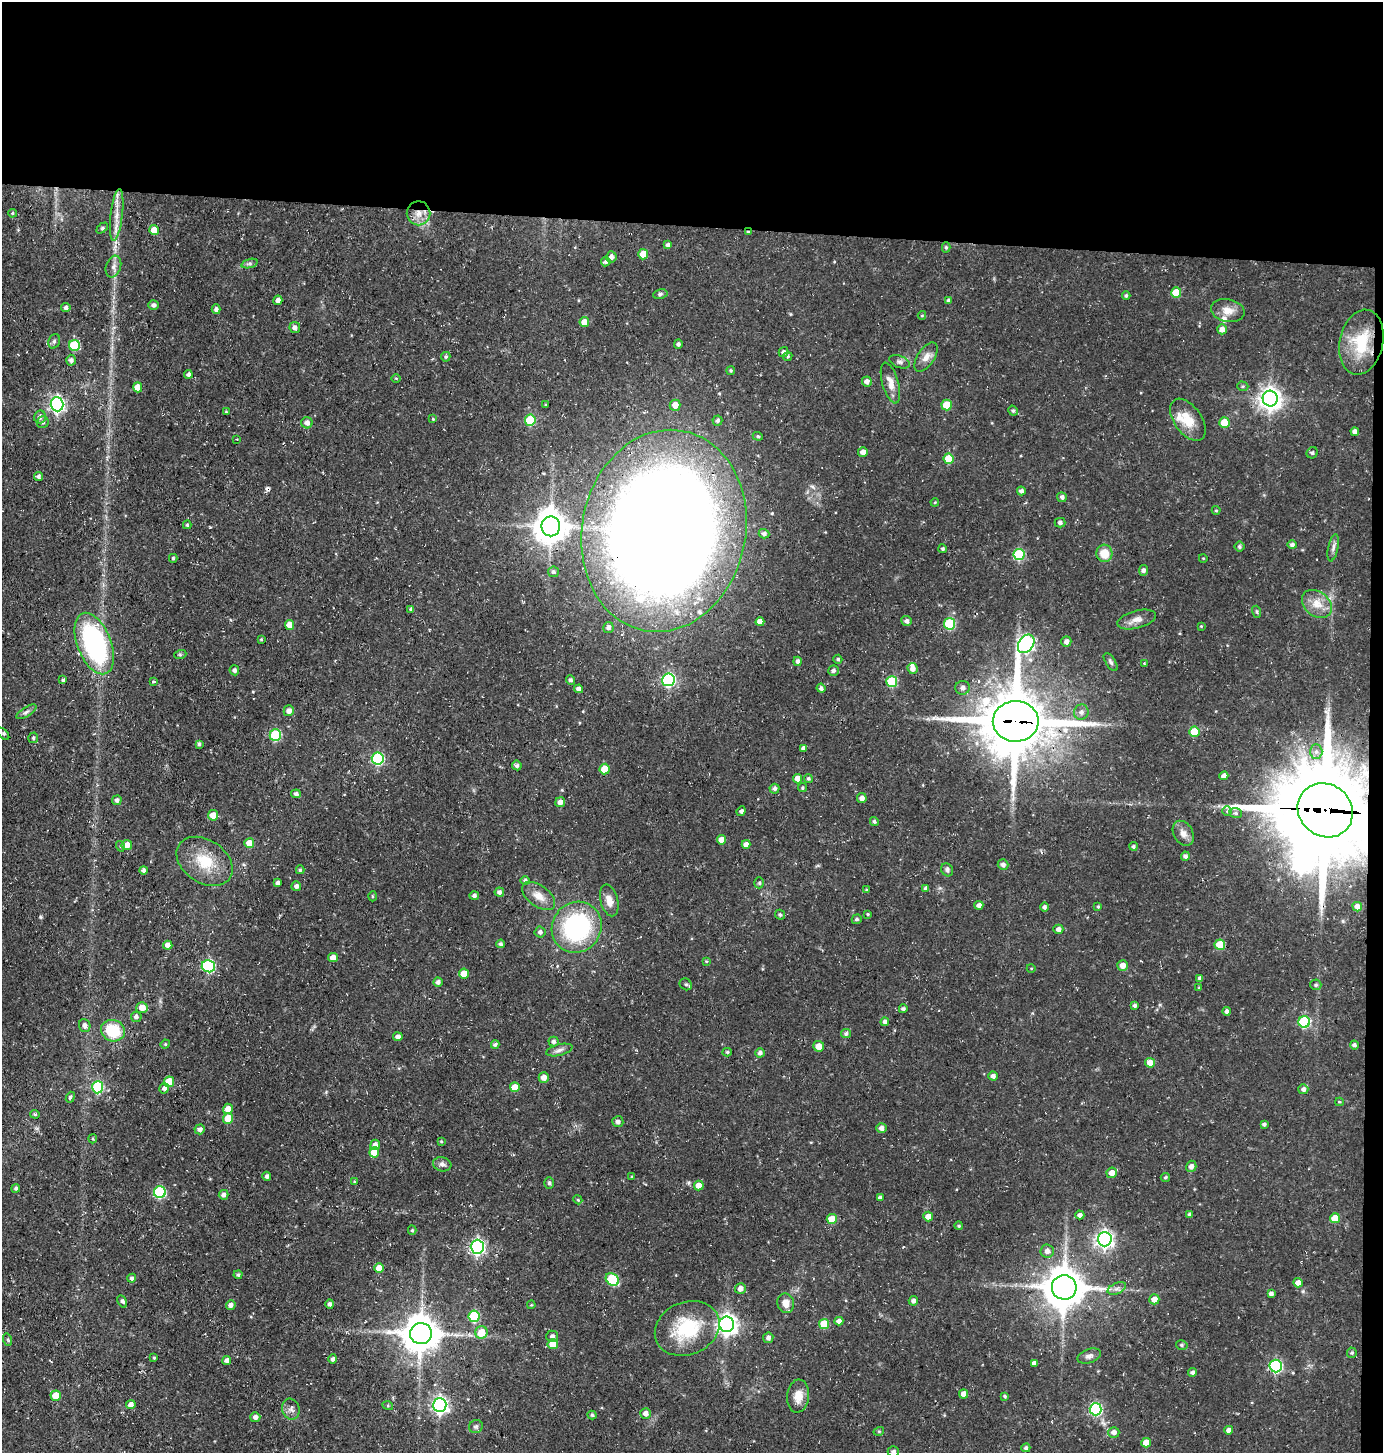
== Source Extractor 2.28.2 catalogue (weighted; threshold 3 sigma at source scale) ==
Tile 3 of 3 x 3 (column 3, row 1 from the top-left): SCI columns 2901-4281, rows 2904-4354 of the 4385 x 4355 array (HDU 1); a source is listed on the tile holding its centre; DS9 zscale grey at full resolution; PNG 1385 x 1455 px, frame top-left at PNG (2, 2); each listed source drawn as its Kron ellipse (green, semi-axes under 4 px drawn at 4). Shown black and unused: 16% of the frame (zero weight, under 3 of 4 exposures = <1% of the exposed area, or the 3 px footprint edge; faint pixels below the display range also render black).
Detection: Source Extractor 2.28.2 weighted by HDU 2 'WHT'; one run over the whole footprint, this tile lists its part. Background 0.0696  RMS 0.0056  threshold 0.0251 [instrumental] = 3 sigma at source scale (4.5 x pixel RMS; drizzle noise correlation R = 1.50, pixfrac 1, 0.05/0.05 arcsec/px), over >= 5 px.
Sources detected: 320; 3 inside a brighter object's white glare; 1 cosmic-ray / hot-pixel residue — neither listed nor drawn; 6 inside a brighter listed object's ellipse — not listed separately; the other 310 listed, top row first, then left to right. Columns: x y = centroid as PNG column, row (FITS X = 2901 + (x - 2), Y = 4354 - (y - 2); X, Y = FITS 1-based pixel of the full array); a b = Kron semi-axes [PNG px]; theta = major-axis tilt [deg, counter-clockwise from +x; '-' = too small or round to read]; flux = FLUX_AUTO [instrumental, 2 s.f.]
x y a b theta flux
12 213 4 3 - 0.73
419 213 12 12 - 6.4
117 215 26 6 83 6.4
102 228 6 4 45 1.1
154 230 5 4 - 7.7
748 232 4 3 - 0.64
668 245 4 4 - 1.8
946 247 5 4 - 1
643 254 5 5 - 12
611 257 6 5 - 2.4
606 262 5 4 - 1.5
250 263 8 3 19 1.2
113 266 11 7 71 2.7
1176 293 5 5 - 13
660 294 7 5 11 1.1
1126 295 4 3 - 0.98
278 300 5 4 - 2.2
949 300 4 4 - 1.2
153 305 5 5 - 1.7
66 308 4 4 - 1.8
216 309 5 4 - 1.6
1228 311 17 11 -10 6.2
922 315 4 4 - 0.57
584 322 5 5 - 6.5
295 328 5 5 - 2.2
1222 329 5 4 - 3.6
54 341 7 5 69 1.4
1361 342 33 21 78 27
678 344 4 4 - 1.3
74 345 5 5 - 33
784 352 5 5 - 1.8
788 356 5 4 - 0.87
446 357 5 5 - 0.92
926 357 17 8 57 4.3
71 360 5 5 - 2
900 362 11 6 -20 1.9
731 370 4 4 - 0.8
188 374 4 4 - 1.7
396 378 5 3 - 0.46
867 382 5 5 - 2.5
890 383 21 8 -74 5.4
1243 386 5 4 - 0.86
138 387 5 4 - 6
1270 399 8 7 - 440
57 404 7 6 - 150
546 405 3 3 - 0.63
675 405 5 5 - 4.5
947 405 5 5 - 13
1013 411 5 4 - 1
226 412 3 3 - 0.52
40 417 6 6 - 2.1
433 419 4 3 - 0.5
530 420 5 5 - 23
1188 420 24 13 -55 11
717 421 5 5 - 1.6
43 422 6 5 - 1.3
307 423 6 5 - 2.7
1224 423 5 5 - 11
1355 432 4 4 - 2.5
758 436 5 4 - 0.81
237 439 2 2 - 0.4
863 452 5 4 - 3.2
1312 453 6 5 - 1.2
948 459 5 5 - 13
38 476 4 4 - 1.2
1021 491 4 4 - 1.7
1062 497 5 4 - 1.6
935 502 4 3 - 0.52
1216 510 4 4 - 0.65
1060 523 5 4 - 1.3
187 525 4 3 - 0.79
551 526 10 9 - 1000
664 531 102 82 79 1500
764 534 5 4 - 1.7
1292 545 4 4 - 1.7
1239 546 5 5 - 0.89
1333 548 14 5 78 2.2
943 549 4 4 - 0.97
1104 553 8 8 - 9.5
1019 554 5 5 - 36
173 558 4 4 - 0.78
1203 558 4 3 - 0.4
1143 570 5 4 - 1.6
553 572 5 5 - 1.2
1317 604 16 12 -39 8
411 609 4 4 - 1.2
1257 612 6 4 -72 0.76
1137 620 20 9 15 4.7
906 621 5 5 - 1.9
760 622 4 4 - 3.4
950 624 5 5 - 37
289 625 5 5 - 5.9
1201 626 3 3 - 0.46
608 627 5 5 - 1.8
261 639 4 3 - 0.64
1066 641 5 5 - 2.3
94 644 32 17 -68 96
1026 644 10 7 56 130
180 655 6 4 19 0.72
838 659 4 4 - 0.94
798 661 4 4 - 1.5
1111 662 10 5 -56 1.4
1144 663 3 3 - 0.52
913 669 6 5 - 3.1
234 670 5 5 - 1.7
833 670 5 5 - 1.5
63 680 4 3 - 0.9
570 680 5 4 - 1.4
668 680 6 6 - 87
154 682 4 3 - 0.85
892 682 5 5 - 29
821 688 4 4 - 1.4
963 688 7 7 - 2.3
579 689 4 4 - 2.5
289 711 5 5 - 2.7
26 712 11 4 32 1.7
1081 712 8 7 - 2.4
1016 721 23 20 0 3900
1194 732 5 5 - 11
3 734 7 3 -46 0.75
275 735 6 6 - 36
33 738 5 5 - 1.2
199 744 3 3 - 1.1
803 748 4 4 - 1.8
1316 752 7 6 - 2.2
378 759 6 6 - 58
517 765 5 4 - 1.4
605 769 5 5 - 9.9
1224 776 4 4 - 2.9
808 778 4 4 - 1
797 779 4 4 - 5.1
802 788 4 4 - 0.77
774 789 5 5 - 1.7
296 794 5 4 - 1.6
862 798 5 5 - 2.5
117 800 5 4 - 1.8
560 802 5 4 - 2.8
1325 810 29 26 -40 7500
741 811 5 4 - 1.3
1227 811 4 4 - 0.65
1236 813 6 5 - 1.1
213 815 5 5 - 6.6
874 821 5 4 - 1
1183 833 13 9 -60 3.6
721 840 5 4 - 3.8
249 843 5 5 - 5.6
746 844 4 4 - 2.5
127 845 5 5 - 5.2
120 846 5 3 - 0.58
1133 846 4 4 - 1.1
1185 856 4 4 - 1.5
205 861 30 21 -34 19
1003 865 5 5 - 2.1
144 870 4 4 - 1.8
300 870 4 4 - 0.88
947 870 7 5 -58 1.6
525 881 5 4 - 1.5
278 883 4 3 - 1.5
759 883 5 5 - 0.92
296 886 5 5 - 1.9
926 888 4 4 - 1.7
866 890 4 4 - 0.62
499 892 4 4 - 1.7
372 896 5 3 - 0.63
474 896 5 4 - 1.6
539 896 19 10 -36 6.5
609 900 16 8 -75 5.6
979 905 5 4 - 2.5
1044 907 4 4 - 1.4
1098 907 4 3 - 0.69
1357 907 5 4 - 2.8
868 914 4 4 - 0.57
780 915 5 4 - 1.1
857 919 5 4 - 1.1
577 927 26 24 54 77
1058 929 5 4 - 2.5
540 932 5 5 - 1.8
500 944 4 4 - 1.2
168 945 4 4 - 3.1
1220 945 5 5 - 16
333 957 5 4 - 4.7
706 961 4 3 - 0.59
1122 965 5 5 - 4.4
208 966 7 6 - 65
1031 968 4 3 - 0.44
464 973 5 5 - 8.2
1200 978 4 3 - 1.6
438 982 4 4 - 1.8
686 984 6 5 - 1.2
1316 985 6 5 - 1.1
1199 988 4 3 - 0.62
1135 1005 4 4 - 1.3
142 1008 5 5 - 5.5
903 1009 4 3 - 1.4
1227 1011 4 4 - 1.6
136 1017 5 5 - 1.9
885 1022 4 4 - 2
1304 1022 6 5 - 47
85 1026 7 5 -69 2.6
113 1031 12 10 -22 20
846 1033 5 4 - 1.4
398 1037 5 4 - 2.1
553 1042 5 5 - 1.6
165 1044 5 4 - 0.7
495 1044 4 4 - 1.4
1354 1045 4 4 - 1.6
819 1046 5 5 - 6.3
559 1050 13 5 15 2.3
727 1052 4 4 - 0.85
760 1053 4 4 - 2
1150 1063 5 5 - 4.9
993 1076 4 4 - 2.1
544 1078 5 5 - 4
169 1082 5 5 - 15
98 1087 6 5 - 41
515 1087 5 5 - 8.1
164 1088 5 5 - 2.2
1303 1089 5 5 - 2
70 1097 5 4 - 1
1339 1102 4 3 - 0.69
228 1109 5 5 - 4.2
35 1114 5 4 - 0.84
228 1119 5 5 - 12
618 1122 5 5 - 1.8
1264 1124 4 3 - 1.2
881 1128 5 5 - 2.7
200 1129 5 5 - 1.8
93 1139 4 3 - 0.62
441 1141 4 4 - 0.55
375 1145 5 5 - 2.9
374 1152 5 5 - 11
442 1164 9 7 -15 2.2
1191 1166 6 5 - 2.6
1112 1173 5 5 - 4.3
267 1176 4 4 - 1.3
632 1177 3 3 - 0.61
1165 1177 4 4 - 0.9
354 1181 4 3 - 0.6
549 1183 6 5 - 0.95
699 1185 5 5 - 4.7
16 1188 4 4 - 1.1
160 1192 6 6 - 53
224 1195 5 5 - 2.1
880 1198 4 4 - 1.9
578 1200 4 3 - 0.57
1189 1214 4 4 - 1.1
1080 1215 4 4 - 2.2
928 1217 5 5 - 4.5
1335 1218 5 5 - 11
832 1219 5 5 - 12
959 1226 4 3 - 0.66
412 1230 4 4 - 0.86
1105 1239 7 7 - 200
477 1247 7 6 - 140
1047 1251 6 6 - 2.8
379 1268 5 4 - 5.9
238 1275 4 4 - 1
132 1278 4 4 - 1.3
612 1279 7 5 -38 36
1298 1283 4 4 - 3.9
1064 1287 12 12 - 1600
740 1288 6 5 - 2.9
1117 1288 10 5 24 2.1
1271 1294 4 4 - 1.9
1154 1299 5 5 - 4.4
122 1301 6 4 -62 1.2
913 1301 4 4 - 2
786 1303 10 8 -70 5.1
330 1304 5 4 - 1.5
231 1305 5 4 - 2.2
531 1305 4 3 - 0.51
474 1316 6 5 - 33
839 1321 4 4 - 2.5
727 1324 8 7 - 300
824 1324 5 5 - 15
687 1328 33 26 23 37
481 1332 6 6 - 9.8
421 1333 11 10 - 1300
552 1336 6 5 - 1.7
768 1338 5 5 - 2.2
8 1340 6 4 -72 0.69
553 1344 5 5 - 8.6
1182 1345 6 4 -15 0.96
1352 1353 5 5 - 1
1089 1356 12 7 19 2.3
154 1358 3 3 - 0.64
333 1359 4 4 - 1.6
227 1360 4 4 - 2.5
1034 1363 4 4 - 2.1
1276 1366 6 6 - 73
1192 1372 4 4 - 1.7
964 1394 4 4 - 4.3
56 1396 5 5 - 8.8
798 1396 17 11 84 6.8
1005 1396 3 3 - 0.81
131 1405 5 4 - 3.4
440 1405 7 6 - 180
388 1406 5 3 - 0.63
291 1409 10 8 -70 2.6
1096 1409 6 6 - 76
646 1413 5 5 - 3.3
592 1415 4 4 - 0.83
255 1417 5 5 - 2.4
476 1427 7 6 - 1.3
1229 1430 4 4 - 2.8
879 1431 5 3 - 0.58
1114 1432 6 5 - 2.4
1146 1443 5 4 - 5.7
1026 1448 4 4 - 1.5
893 1451 5 5 - 1.7
Overlapping masked pixels (flux is a lower limit): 5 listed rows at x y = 419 213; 748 232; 664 531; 1016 721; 1325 810
Isophote crosses this tile's border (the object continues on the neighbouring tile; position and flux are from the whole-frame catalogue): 1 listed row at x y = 893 1451